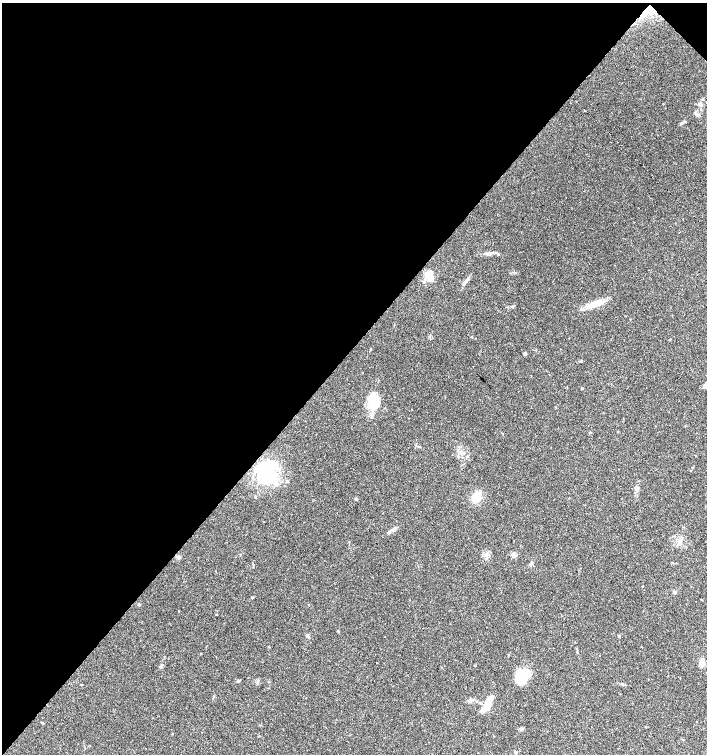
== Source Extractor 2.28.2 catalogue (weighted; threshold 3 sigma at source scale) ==
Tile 2 of 4 x 4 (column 2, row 1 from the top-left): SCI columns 1569-2977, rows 4511-6013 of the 6020 x 6013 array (HDU 1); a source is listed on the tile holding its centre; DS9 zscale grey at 2 x 2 block average (1 PNG px = mean of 2 x 2 image px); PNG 709 x 756 px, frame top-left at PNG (2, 3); no overlay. Shown black and unused: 46% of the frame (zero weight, under 3 of 4 exposures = <1% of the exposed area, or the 3 px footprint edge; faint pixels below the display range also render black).
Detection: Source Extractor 2.28.2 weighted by HDU 2 'WHT'; one run over the whole footprint, this tile lists its part. Background 0.0878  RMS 0.0058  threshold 0.0263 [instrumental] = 3 sigma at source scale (4.5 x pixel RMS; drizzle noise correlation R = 1.50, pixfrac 1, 0.0396/0.0396 arcsec/px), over >= 5 px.
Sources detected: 63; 3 inside a brighter object's white glare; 11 cosmic-ray / hot-pixel residue — not listed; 2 inside a brighter listed object's ellipse — not listed separately; the other 47 listed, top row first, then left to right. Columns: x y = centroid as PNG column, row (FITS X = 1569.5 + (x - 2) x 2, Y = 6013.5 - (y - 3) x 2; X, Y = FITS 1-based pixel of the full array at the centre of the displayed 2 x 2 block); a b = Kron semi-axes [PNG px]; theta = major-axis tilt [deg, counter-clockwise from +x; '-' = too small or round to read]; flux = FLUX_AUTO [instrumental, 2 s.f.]
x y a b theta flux
648 8 12 3 48 6.1
658 54 2 2 - 0.61
700 104 6 4 -51 4.5
696 114 8 3 -37 3.3
684 122 5 3 - 2
488 254 8 4 6 4.9
429 275 10 6 -81 15
467 280 7 3 60 3.4
596 303 22 7 20 17
630 319 2 2 - 0.53
525 354 3 3 - 2.2
581 361 3 3 - 1.7
582 388 3 2 - 1.2
372 403 19 10 82 31
590 432 3 2 - 0.96
304 451 2 2 - 0.4
461 453 4 2 - 1.6
266 472 20 19 - 94
508 489 2 2 - 0.73
476 497 10 7 77 17
355 499 3 3 - 1.5
394 528 6 3 34 2.5
514 554 6 5 - 4.9
486 555 4 3 - 2
178 557 6 3 -32 2.1
531 564 5 3 - 2.4
674 592 4 4 - 2.5
252 598 3 2 - 0.72
139 605 3 3 - 1.4
307 635 5 3 - 2
619 636 3 3 - 1.4
508 655 3 2 - 0.83
600 655 2 2 - 0.67
702 663 6 5 - 9.1
474 665 2 2 - 0.84
160 667 3 3 - 1.4
523 676 17 13 69 32
238 681 3 3 - 1.7
257 682 3 3 - 1.5
81 685 3 2 - 0.79
471 700 4 2 - 1.7
481 703 4 3 - 1.5
487 704 18 5 59 31
696 721 2 2 - 1.2
521 729 5 4 - 2.5
90 745 2 2 - 1.3
515 752 4 3 - 2
Overlapping masked pixels (flux is a lower limit): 2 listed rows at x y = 648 8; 266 472
Diffuse or blended objects may show on this block-average render without a row.